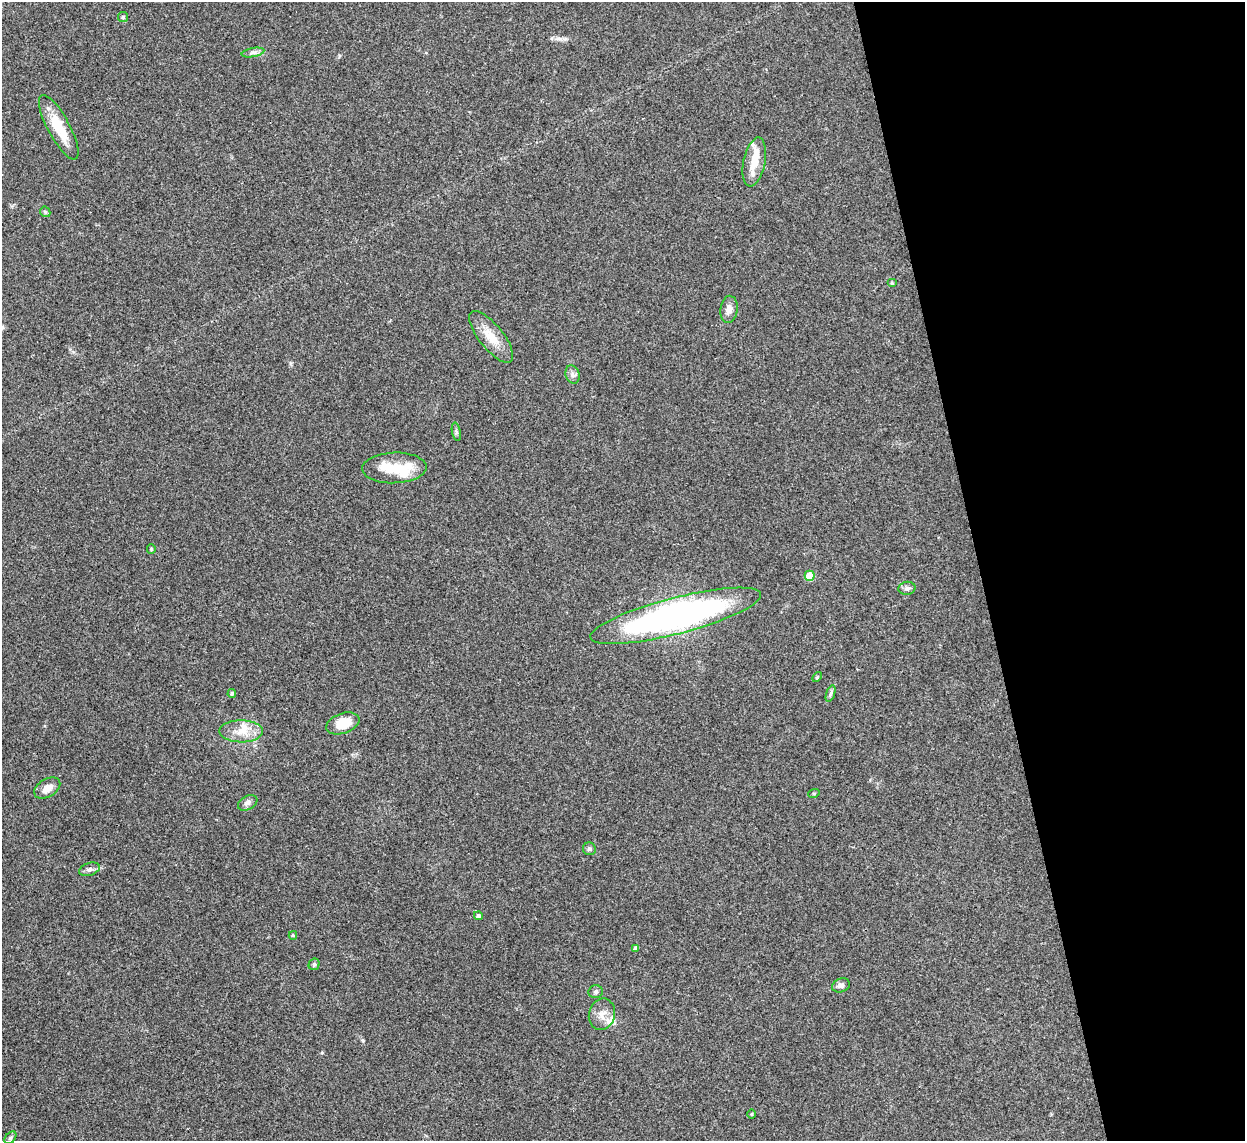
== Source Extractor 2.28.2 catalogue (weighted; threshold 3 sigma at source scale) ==
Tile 12 of 4 x 4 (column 4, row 3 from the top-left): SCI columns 3732-4974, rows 1397-2535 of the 4975 x 4956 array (HDU 1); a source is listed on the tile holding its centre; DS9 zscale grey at full resolution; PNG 1247 x 1143 px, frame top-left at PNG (2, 2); each listed source drawn as its Kron ellipse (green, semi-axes under 4 px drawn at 4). Shown black and unused: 21% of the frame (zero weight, under 3 of 4 exposures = <1% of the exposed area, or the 3 px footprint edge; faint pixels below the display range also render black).
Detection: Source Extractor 2.28.2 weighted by HDU 2 'WHT'; one run over the whole footprint, this tile lists its part. Background 0.166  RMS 0.007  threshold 0.0317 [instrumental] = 3 sigma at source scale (4.5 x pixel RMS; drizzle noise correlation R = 1.50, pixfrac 1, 0.05/0.05 arcsec/px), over >= 5 px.
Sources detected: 41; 2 inside a brighter object's white glare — neither listed nor drawn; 5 inside a brighter listed object's ellipse — not listed separately; the other 34 listed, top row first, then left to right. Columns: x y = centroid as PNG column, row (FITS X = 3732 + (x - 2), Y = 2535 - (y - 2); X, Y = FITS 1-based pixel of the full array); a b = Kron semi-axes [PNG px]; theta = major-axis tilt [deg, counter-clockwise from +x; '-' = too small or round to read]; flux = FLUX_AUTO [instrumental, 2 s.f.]
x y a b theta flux
123 17 5 5 - 1.4
253 52 11 4 11 2.3
59 127 36 11 -61 20
754 162 25 11 78 13
45 212 5 4 - 1.1
892 283 5 4 - 0.75
729 309 13 8 82 4.5
491 337 32 12 -51 13
572 374 9 7 -72 2.3
456 432 9 4 -78 1.4
394 468 32 15 2 19
151 549 5 4 - 0.82
810 576 5 5 - 18
907 588 8 6 10 2
676 616 88 18 15 270
817 677 6 3 47 0.78
232 694 4 4 - 1.3
830 694 9 3 71 1.5
343 723 17 10 19 15
241 731 22 11 0 10
47 788 14 9 31 6.4
814 793 6 3 18 0.68
248 803 10 7 30 2.7
589 849 6 6 - 1.5
89 869 10 6 19 2.5
478 916 4 4 - 1.7
293 935 4 4 - 1
636 948 4 4 - 2.3
314 964 6 5 - 1.3
841 985 9 7 20 2.6
596 992 7 6 - 1.6
602 1014 16 13 76 7.3
751 1114 4 3 - 0.58
10 1138 7 4 51 1.3
Unlisted compact peaks at least as high as the median listed source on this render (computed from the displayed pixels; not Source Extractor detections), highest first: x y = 363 1040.